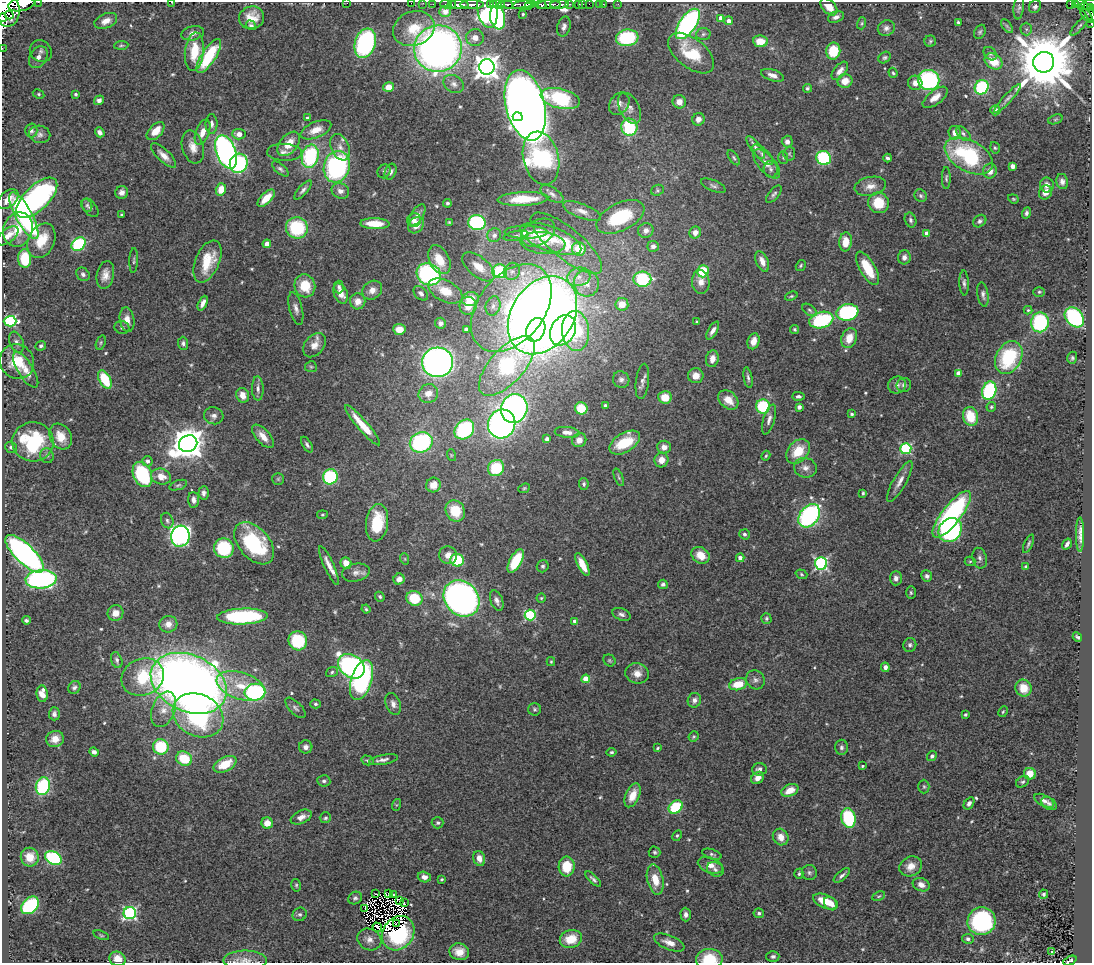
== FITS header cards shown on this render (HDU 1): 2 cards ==
NAXIS1  =                 1090
NAXIS2  =                  961

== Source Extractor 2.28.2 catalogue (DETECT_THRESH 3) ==
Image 1090 x 961 px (HDU 1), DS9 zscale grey, 1 PNG px = 1 image px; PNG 1094 x 965 px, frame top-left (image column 1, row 961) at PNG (2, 2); each listed source drawn as its Kron ellipse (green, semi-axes under 4 px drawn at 4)
Background 0.808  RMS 0.029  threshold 0.0861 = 3 sigma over >= 5 px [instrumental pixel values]
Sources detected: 558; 4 with non-positive FLUX_AUTO (blend fragments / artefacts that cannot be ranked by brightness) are neither listed nor drawn; of the other 554, the 500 brightest by FLUX_AUTO listed and drawn (54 fainter detections omitted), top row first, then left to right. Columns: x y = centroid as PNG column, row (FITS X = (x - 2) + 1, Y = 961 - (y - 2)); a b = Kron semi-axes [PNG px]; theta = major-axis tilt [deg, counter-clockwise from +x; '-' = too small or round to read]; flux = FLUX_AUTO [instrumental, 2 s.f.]
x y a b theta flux
38 2 2 2 - 7.8
172 2 3 2 - 2.7
347 3 2 2 - 24
411 3 2 2 - 5.5
423 3 2 2 - 8.3
22 4 13 6 11 3000
433 4 2 2 - 3.4
446 4 6 2 0 27
472 4 12 3 0 1200
497 4 7 3 -2 430
506 4 7 4 -24 360
516 4 18 3 2 120
560 4 9 4 5 260
569 4 3 2 - 77
579 4 3 3 - 35
583 4 2 2 - 6.4
589 4 2 2 - 11
600 4 3 2 - 8.2
603 4 2 2 - 9.4
618 4 3 2 - 3
1071 4 4 3 - 62
1075 4 3 3 - 19
1080 4 6 3 -66 150
1088 4 9 3 23 270
452 5 2 2 - 77
459 5 10 4 0 1300
491 5 3 3 - 190
525 5 12 4 5 1400
541 5 5 3 - 480
549 5 11 4 4 990
529 6 3 2 - 230
829 7 10 6 -46 22
1019 7 12 5 83 5.1
1035 7 7 5 59 5.5
1091 7 4 2 - 93
6 8 18 13 -79 6100
487 9 19 10 -82 380
445 11 6 5 - 10
1089 12 12 3 -59 240
523 14 3 3 - 2.4
9 15 4 2 - 240
1087 15 9 4 -51 200
498 17 12 7 -80 250
836 17 8 5 20 7.7
3 18 4 3 - 630
251 18 12 11 - 32
721 18 4 4 - 17
106 21 12 7 23 16
729 21 4 4 - 13
958 22 4 3 - 3.1
862 23 6 4 73 2.7
688 24 17 8 55 470
1091 24 3 2 - 14
251 25 5 4 - 3.9
1007 26 8 4 -53 3.6
1079 26 12 4 48 4.8
564 27 10 6 75 7.7
886 28 9 7 24 7.4
414 29 21 17 20 58
1026 29 6 6 - 3.8
980 32 7 5 61 3.8
193 33 11 7 12 11
703 34 7 6 - 4.9
475 38 9 8 - 15
627 38 11 8 8 130
760 41 7 5 -7 30
930 41 6 5 - 3.2
365 43 15 10 71 280
121 45 7 4 5 2.9
2 48 3 2 - 5.2
438 49 24 23 - 1200
41 51 12 10 -42 13
833 51 8 7 - 59
194 52 19 9 84 63
691 53 27 14 -39 85
990 54 7 5 -46 4.2
209 56 19 7 57 120
38 57 12 8 59 22
885 57 6 5 - 3.6
993 61 10 7 -34 41
1044 62 10 10 - 18000
487 67 8 7 - 1900
840 71 11 6 51 12
893 73 5 4 - 2.7
773 75 12 5 -18 13
929 80 10 10 - 230
845 81 7 6 - 23
915 83 7 7 - 14
454 84 11 8 -34 10
389 87 5 5 - 22
982 87 7 6 - 160
807 88 4 4 - 3.1
39 94 6 4 -27 3.1
75 94 4 3 - 4.1
935 97 15 7 38 19
1008 98 19 4 47 7.6
560 99 20 10 -13 150
99 100 5 4 - 7.8
679 102 7 6 - 18
619 104 12 9 55 12
525 105 36 19 -76 3700
630 108 17 9 -62 15
995 110 5 5 - 16
518 117 5 4 - 220
307 118 4 3 - 5.8
698 119 6 6 - 11
1055 119 7 4 20 3
212 124 10 6 -89 8.6
629 127 8 8 - 120
31 130 7 6 - 5.9
316 130 16 7 23 22
156 131 11 6 46 28
100 132 5 4 - 8.8
202 132 13 6 68 21
955 133 7 6 - 15
40 134 10 8 -12 9.1
239 134 6 5 - 14
963 134 9 5 -46 5.3
787 142 6 5 - 8
289 144 14 8 51 34
193 147 17 10 -75 21
340 147 14 9 -66 16
756 148 14 5 -53 8.3
995 148 6 4 -72 3.1
226 152 17 10 -69 610
285 152 17 8 -2 13
789 154 7 6 - 3.6
164 155 16 6 -44 16
763 155 13 5 -43 8.7
310 156 12 8 77 160
969 156 26 15 -29 200
541 158 27 17 -76 370
734 158 8 4 -56 3.8
783 158 6 5 - 3.1
824 158 7 7 - 190
888 158 4 3 - 4.2
239 163 10 8 66 230
767 164 18 8 -49 18
1013 166 4 4 - 17
337 167 16 13 74 320
280 169 10 5 -40 5.2
771 169 8 7 - 6.9
384 171 7 6 - 4.1
990 171 7 6 - 17
391 172 8 5 69 6.1
946 178 11 4 90 3.9
1062 182 8 6 -78 8
1047 185 7 7 - 13
713 186 13 5 -23 6.3
870 186 16 9 11 17
221 189 6 5 - 30
303 190 12 4 48 6.6
657 190 7 5 21 3.5
340 191 9 7 -23 9.9
122 192 6 6 - 10
1045 192 7 6 - 14
552 194 13 6 -32 8.5
774 194 10 5 51 5.2
921 196 7 6 - 4.2
37 198 26 12 44 390
266 198 11 5 45 31
8 199 12 8 44 20
523 199 25 7 3 61
1013 199 5 4 - 2.5
447 203 4 4 - 3.5
878 203 10 10 - 49
87 205 6 5 - 4.1
90 208 11 6 -52 6
582 211 20 7 -21 16
1026 213 5 4 - 5.2
121 215 3 3 - 2.8
417 215 12 6 58 9.4
24 216 26 8 -61 380
620 217 26 13 26 120
414 220 7 6 - 9.7
910 220 7 5 -69 5
980 221 7 5 38 5.2
449 222 4 4 - 2.6
477 223 9 7 -6 230
375 224 14 5 -2 37
416 225 9 7 51 20
297 228 11 10 - 110
18 230 17 14 71 45
646 230 8 7 - 11
526 232 21 6 0 14
538 233 18 12 31 30
695 233 6 5 - 12
927 233 4 4 - 13
494 235 7 6 - 7.4
8 236 13 6 39 18
516 236 12 5 10 6.6
550 239 32 12 -20 44
41 241 18 13 64 51
846 242 9 6 84 30
543 243 22 11 -5 21
566 243 44 15 -39 67
79 244 8 6 38 190
267 244 4 4 - 11
653 246 5 5 - 7.8
579 249 7 6 - 46
904 257 7 6 - 7.9
25 258 9 6 -87 64
134 260 12 3 88 3.6
439 260 15 10 -63 40
762 261 11 6 -67 16
207 262 22 12 67 63
801 265 6 4 59 2.9
479 267 19 10 -39 29
868 268 19 7 -60 60
500 271 7 7 - 110
512 271 9 8 - 10
703 271 6 5 - 82
83 274 7 6 - 5.9
429 274 12 10 -28 320
105 275 14 8 78 18
579 277 12 9 15 18
642 279 9 7 0 130
701 282 12 9 -85 15
586 283 13 12 - 26
964 283 12 5 -88 6.1
305 286 11 10 - 47
339 287 6 5 - 5.1
372 290 10 8 37 14
445 291 18 10 -27 39
1039 292 6 4 -1 2.9
341 293 10 6 -66 19
421 293 8 5 -44 7
983 295 12 5 -81 6.9
791 296 6 4 21 2.8
470 299 8 7 - 37
358 301 8 7 - 16
203 303 8 4 65 12
622 304 6 6 - 25
468 306 9 8 - 23
493 306 10 7 75 9.3
511 308 50 33 51 280
296 309 17 6 -76 10
810 310 8 5 -38 4.4
1028 310 4 4 - 2.5
847 312 11 8 11 220
542 315 42 31 56 2700
1074 317 11 8 -49 240
127 320 12 7 -80 15
821 320 12 8 15 170
10 321 6 5 - 230
697 322 3 3 - 2.5
1040 322 10 9 - 180
440 323 5 5 - 6.1
122 327 7 6 - 4.8
399 329 6 5 - 23
466 329 4 4 - 4.8
795 329 4 4 - 2.8
536 330 12 9 67 320
563 330 16 12 62 330
576 331 20 13 -85 130
713 331 10 4 59 8.8
849 338 10 7 69 29
753 341 8 6 73 19
16 342 11 6 -68 8
101 343 7 4 71 3.5
183 343 6 5 - 4.8
314 345 13 9 51 18
41 346 5 4 - 4.3
1009 358 17 12 61 150
1072 358 6 5 - 3.7
712 359 8 6 76 16
17 362 18 16 -47 62
438 362 15 15 - 910
507 366 37 17 48 320
311 367 6 5 - 3.7
26 370 20 7 -58 24
959 373 4 4 - 22
696 376 8 7 - 20
748 378 10 4 -79 4.9
105 379 10 5 -61 75
621 380 8 8 - 7.5
642 381 18 6 83 9.9
897 385 9 8 - 8.9
904 385 7 7 - 5.9
258 388 12 6 -88 8.8
989 391 9 7 71 200
428 394 10 9 - 17
243 395 7 6 - 15
798 396 6 4 -1 5.1
665 397 7 6 - 35
728 400 11 8 -41 27
605 405 3 3 - 4.7
763 406 7 7 - 110
799 407 4 4 - 11
991 407 5 4 - 2.9
514 408 14 13 - 700
581 408 6 6 - 49
852 414 4 3 - 3.2
214 416 10 8 -15 9.1
970 416 9 7 -72 55
769 419 15 5 74 9.8
502 424 14 13 - 770
363 425 26 5 -49 50
464 429 11 8 46 180
567 432 12 5 -5 12
263 436 14 7 -48 19
61 437 14 10 -59 29
547 439 4 4 - 6.6
579 440 7 6 - 15
33 442 20 19 - 170
421 442 11 10 - 240
625 443 17 9 31 83
188 444 9 8 - 4000
307 445 9 4 -58 4.9
11 447 6 5 - 5.1
664 447 7 6 - 12
906 449 5 5 - 210
798 451 14 10 48 49
451 455 6 4 -72 2.4
47 456 7 7 - 5.3
766 456 5 3 - 3
661 460 7 7 - 18
147 461 5 5 - 8.7
496 468 8 7 - 74
805 468 11 9 -15 13
142 474 13 9 -65 150
161 477 10 8 -14 24
330 477 7 7 - 160
619 477 9 4 -68 3.6
278 479 6 6 - 3.3
900 481 23 6 60 16
584 484 6 5 - 4.3
178 485 9 4 19 4
433 485 7 7 - 24
524 488 6 4 22 2.6
204 493 6 5 - 6.6
863 493 4 3 - 2.9
193 500 8 5 -85 8.7
455 511 11 9 -60 55
952 514 28 9 52 330
322 515 5 3 - 2.4
809 516 13 9 51 340
167 521 8 6 -68 4.9
377 523 19 11 82 82
950 530 13 10 50 240
745 534 5 5 - 4.6
1080 534 17 3 90 11
180 536 10 9 - 660
254 543 25 15 -49 150
1028 544 10 3 66 3.6
1067 544 6 3 56 6.3
224 548 10 9 - 120
25 554 25 9 -44 740
448 555 9 8 - 16
701 555 10 7 -36 30
740 558 4 4 - 13
980 558 10 7 -75 7.5
405 559 6 3 -72 2.4
457 560 7 6 - 98
516 561 13 6 61 80
970 561 5 4 - 2.6
346 563 6 5 - 21
821 563 6 6 - 350
329 565 21 5 -65 17
582 565 12 5 -64 27
543 566 6 6 - 4
1026 566 3 3 - 2.7
356 573 14 9 12 11
801 574 6 4 -19 2.8
927 576 6 5 - 5.7
896 578 7 6 - 8.1
41 579 15 9 4 390
399 579 5 5 - 12
663 584 5 4 - 5.3
911 593 6 5 - 3.1
380 597 5 4 - 3.5
415 598 8 7 - 70
461 598 20 16 -47 930
541 598 4 4 - 2.5
497 600 11 6 -70 9.6
366 609 4 4 - 2.6
115 613 8 7 - 16
621 614 9 6 -22 6.5
530 615 5 5 - 180
242 616 25 8 3 230
766 618 5 5 - 3.6
26 620 4 4 - 4.1
575 621 4 4 - 13
168 624 9 8 - 16
1077 637 5 3 - 3.4
298 641 9 9 - 89
910 645 7 6 - 5.2
117 660 8 5 -71 5.4
609 660 6 5 - 3
551 662 4 4 - 2.4
351 666 14 11 -35 400
885 667 5 4 - 7.7
332 672 6 4 20 3.6
637 673 12 10 -16 18
143 677 22 18 22 95
586 679 4 4 - 41
361 680 21 10 72 320
755 680 10 9 - 8.1
189 683 40 28 -25 2300
738 684 9 6 13 42
241 686 25 13 -18 53
74 687 7 6 - 5.3
1023 688 8 8 - 32
255 692 10 8 6 270
42 694 8 5 -85 19
694 700 7 6 - 7.8
315 704 5 4 - 3.3
393 704 11 7 -68 11
295 708 13 6 -45 6.2
164 709 18 11 69 26
535 709 6 6 - 3.9
1003 712 6 4 62 2.4
54 714 6 5 - 5.6
198 715 26 21 -27 250
965 715 4 3 - 3.1
694 737 5 5 - 2.8
55 739 9 8 - 19
161 747 8 7 - 100
306 747 7 6 - 9.8
841 747 7 6 - 5.2
658 748 4 3 - 2.4
94 752 5 4 - 6.7
611 752 5 4 - 3.2
932 756 5 4 - 4.7
184 759 8 7 - 62
367 760 6 5 - 3.2
384 760 15 5 11 8.1
225 764 12 7 26 44
862 766 3 3 - 2.6
759 769 7 6 - 7.8
1030 774 6 6 - 25
758 778 7 5 38 15
324 781 6 5 - 4.7
1023 782 7 5 36 3.7
43 786 9 7 74 150
924 786 7 5 -89 3.1
790 790 9 6 24 27
633 795 12 7 67 27
1044 801 11 5 -27 8.2
969 803 7 4 58 6.8
1049 803 8 5 -35 4.9
396 805 6 4 71 2.4
676 807 7 6 - 99
301 817 11 6 24 13
325 818 6 5 - 3.9
848 818 10 7 -79 130
267 823 6 5 - 23
438 823 6 5 - 4
677 836 6 4 62 3.1
781 837 8 7 - 17
655 852 6 5 - 3.8
712 854 10 5 -18 4.8
30 857 9 9 - 30
53 858 9 6 -31 170
479 858 7 6 - 16
710 865 13 7 -19 15
567 866 10 8 87 54
911 866 12 9 28 21
715 869 9 7 -26 6.6
809 872 7 7 - 5.1
799 874 5 4 - 3.5
842 876 10 4 41 5.9
424 877 6 5 - 11
442 879 3 3 - 2.5
593 879 10 4 -44 5.6
655 880 15 8 -77 34
296 885 6 5 - 3
921 885 8 6 -22 11
389 893 3 2 - 2.9
375 894 3 2 - 5.8
1044 894 4 4 - 3.7
393 895 3 3 - 4.7
879 896 7 3 26 2.4
355 898 7 6 - 4.6
399 901 4 3 - 2.5
825 901 13 6 -22 37
404 903 3 2 - 3
831 903 7 6 - 17
30 905 10 7 44 180
365 908 3 2 - 5.4
130 913 6 6 - 360
759 913 5 5 - 4.4
300 914 7 6 - 4.7
686 914 7 5 -88 7.4
981 921 14 13 - 270
397 924 4 2 - 3.2
377 927 5 2 - 7.9
398 933 18 15 55 110
101 935 8 4 -21 3
369 939 12 10 -29 14
571 939 11 9 14 42
968 939 5 5 - 4.8
669 943 16 7 -23 16
459 952 10 8 -9 20
1051 952 3 3 - 5.4
773 956 6 5 - 5.5
117 959 8 7 - 26
709 959 13 10 2 61
245 960 21 9 0 21
1070 961 7 3 26 64
At the frame edge (FLAGS 8, measured only in part): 20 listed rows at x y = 38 2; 172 2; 347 3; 411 3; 423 3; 22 4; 1071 4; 1075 4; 1080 4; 1088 4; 1091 7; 6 8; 1089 12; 3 18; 1091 24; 2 48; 117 959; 709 959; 245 960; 1070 961
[54 fainter detections neither listed nor drawn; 4 non-positive-flux detections neither listed nor drawn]